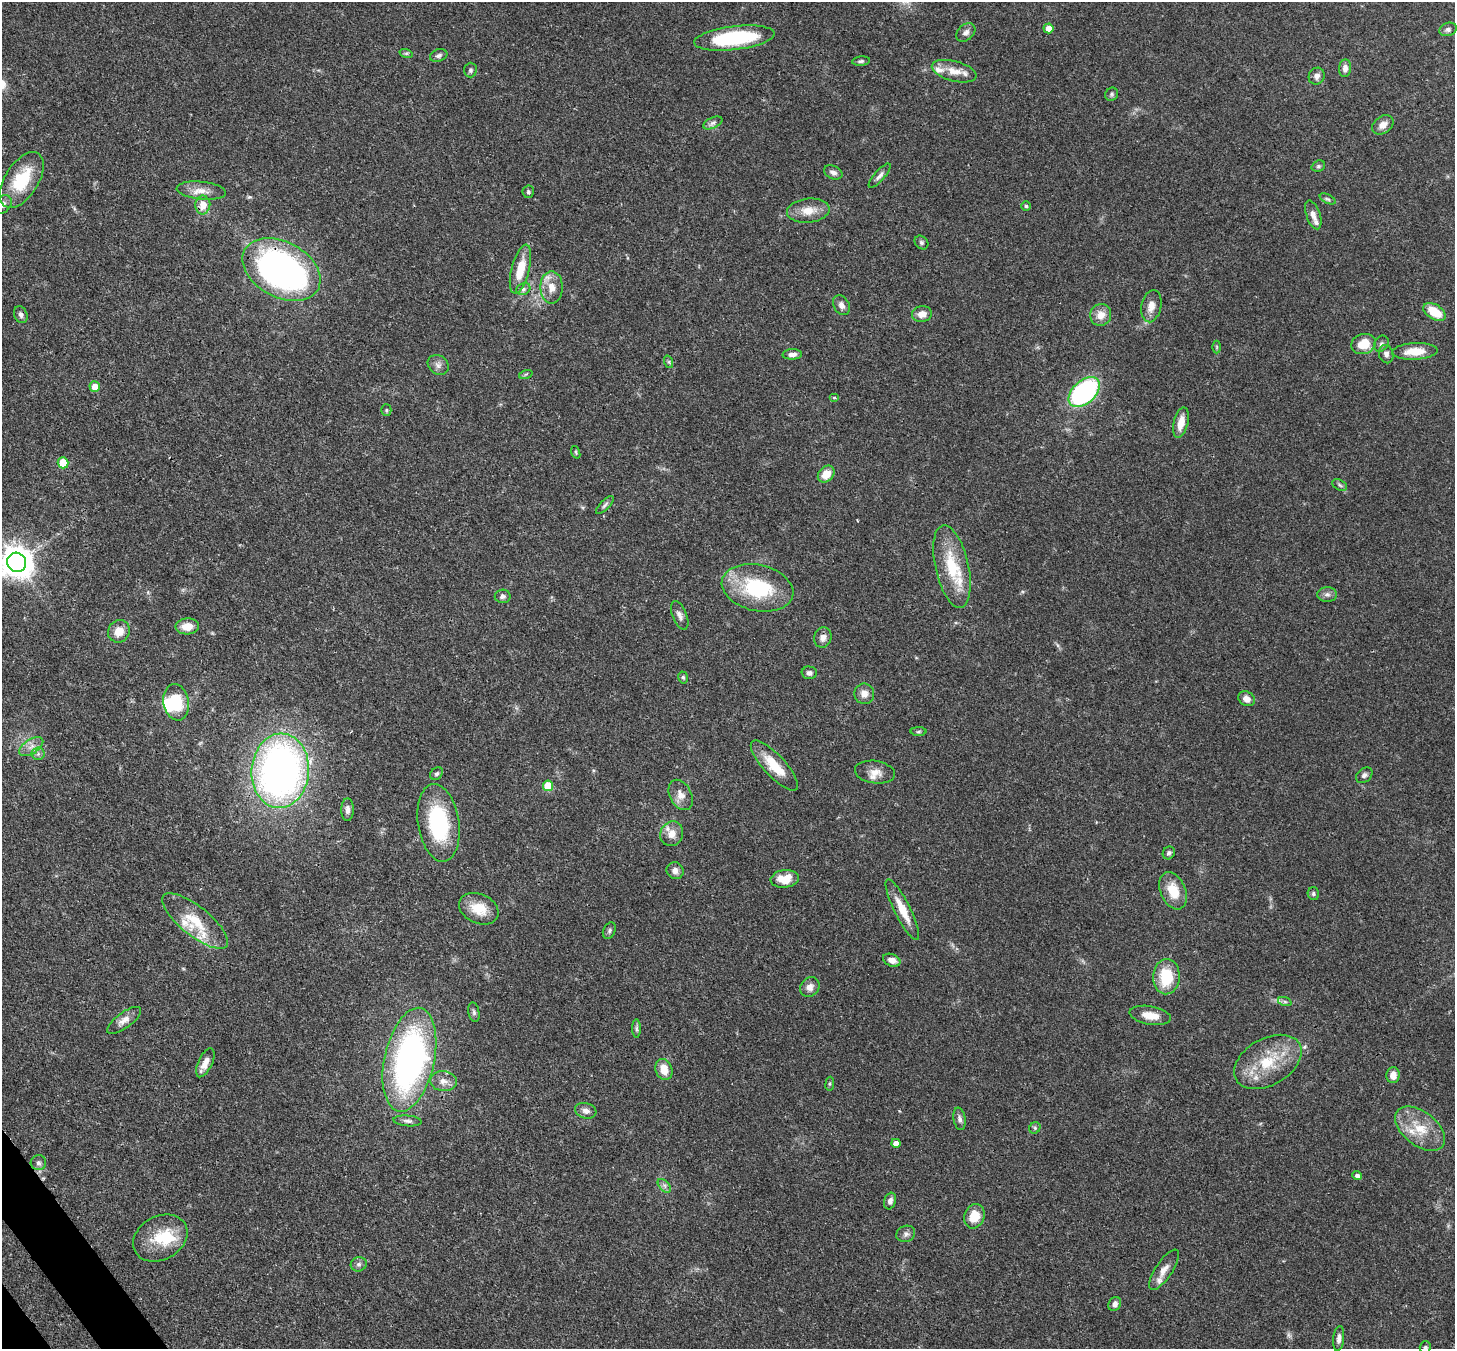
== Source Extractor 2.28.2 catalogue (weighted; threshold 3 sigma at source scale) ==
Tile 7 of 4 x 4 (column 3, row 2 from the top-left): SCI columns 2987-4439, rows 2904-4250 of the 5971 x 5944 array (HDU 1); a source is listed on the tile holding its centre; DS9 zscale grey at full resolution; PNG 1457 x 1351 px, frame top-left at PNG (2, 2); each listed source drawn as its Kron ellipse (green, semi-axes under 4 px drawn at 4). Shown black and unused: <1% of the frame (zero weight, under 3 of 4 exposures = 7% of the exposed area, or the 3 px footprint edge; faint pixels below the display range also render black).
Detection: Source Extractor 2.28.2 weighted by HDU 2 'WHT'; one run over the whole footprint, this tile lists its part. Background 0.0932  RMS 0.0041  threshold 0.0184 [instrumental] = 3 sigma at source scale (4.5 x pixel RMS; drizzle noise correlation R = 1.50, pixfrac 1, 0.05/0.05 arcsec/px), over >= 5 px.
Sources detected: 137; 1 too faint to see at this stretch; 2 inside a brighter object's white glare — neither listed nor drawn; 9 inside a brighter listed object's ellipse — not listed separately; the other 125 listed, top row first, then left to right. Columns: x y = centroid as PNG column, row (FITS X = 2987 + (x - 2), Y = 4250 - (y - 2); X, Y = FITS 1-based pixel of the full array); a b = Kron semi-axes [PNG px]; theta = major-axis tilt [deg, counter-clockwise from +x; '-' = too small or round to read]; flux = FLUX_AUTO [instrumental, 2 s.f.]
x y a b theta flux
1048 28 5 5 - 3.6
1448 29 9 6 18 1.3
966 32 11 7 41 1.8
734 38 40 11 7 35
406 53 7 4 -18 0.67
439 55 9 6 18 1.2
861 61 9 4 5 0.85
1345 68 9 6 85 2.1
470 70 7 6 - 0.9
954 71 23 10 -15 5.4
1317 76 9 7 54 1.9
1112 94 7 6 - 0.85
713 123 10 5 25 1.3
1383 125 11 8 36 3.5
1318 166 7 5 20 0.84
833 172 10 6 -24 1.6
880 176 15 5 49 1.7
22 180 31 16 58 18
201 191 25 9 -6 4.6
528 192 6 5 - 0.76
1328 199 8 4 -26 0.8
2 205 11 7 45 2.1
203 205 9 7 84 5.2
1026 206 5 4 - 0.63
808 211 21 12 6 6.4
1313 215 15 7 -70 2.5
921 243 7 6 - 0.94
520 269 25 9 75 9.8
281 270 42 27 -28 190
551 287 16 11 90 5.1
523 289 7 5 22 1
841 305 10 7 -60 2.2
1151 306 16 10 79 4
1434 312 12 7 -31 9.4
922 314 10 8 6 3.5
21 315 8 6 -68 1.3
1101 315 11 10 - 4.2
1363 344 12 10 19 7.6
1381 344 8 6 57 1.1
1217 347 6 4 -90 0.52
1415 351 23 8 3 7.4
792 354 10 5 3 1.8
1386 354 9 7 -74 1.6
669 362 6 4 -72 0.62
438 365 11 9 -39 2
526 374 7 4 18 0.65
95 387 5 5 - 5
1084 392 18 11 43 66
834 398 5 4 - 0.55
386 410 5 5 - 0.65
1181 423 15 7 76 5.1
576 452 6 4 -71 0.57
63 463 5 5 - 10
826 474 9 7 46 5.1
1340 485 8 5 -29 0.89
605 505 12 4 45 1.1
17 562 10 9 - 710
952 567 42 16 -77 19
757 588 36 23 -12 31
1327 594 10 7 0 1.7
503 596 8 6 0 1.2
680 615 15 7 -68 2
187 626 12 8 4 5.3
119 631 11 10 - 5.2
823 637 10 8 77 2.3
809 673 7 6 - 1.3
683 677 6 4 -73 0.66
864 694 10 10 - 3.2
1247 699 9 7 -30 2.4
176 702 18 12 -80 16
919 732 8 4 1 0.7
31 747 13 7 34 2.9
38 754 6 6 - 1.2
774 765 32 11 -47 10
280 771 37 28 86 210
875 772 20 11 -8 4.4
436 774 7 5 43 0.9
1364 775 9 6 38 1.3
548 786 5 5 - 13
681 795 16 10 -62 3.6
347 810 11 6 89 2.1
438 823 39 20 -82 38
672 834 13 11 64 4.5
1169 853 7 5 55 0.93
675 871 9 8 - 2.1
785 879 14 9 6 7.4
1173 891 19 12 -67 9.4
1313 894 6 5 - 0.79
479 909 20 14 -24 9.1
902 910 34 8 -63 8.7
195 921 40 14 -39 14
609 931 9 6 62 0.97
892 960 9 6 -23 2.9
1166 977 17 13 87 16
810 987 10 9 - 2.7
1285 1002 7 4 -19 0.84
474 1012 10 5 -79 1
1150 1015 21 9 -10 5.7
124 1020 20 7 36 3.3
636 1029 9 4 -90 0.98
409 1060 53 25 78 130
1268 1062 36 23 30 20
205 1063 16 7 65 3.7
664 1069 11 8 -70 5.5
1393 1075 8 6 86 3.5
443 1081 13 10 -6 3.1
830 1084 7 4 82 0.59
586 1111 11 7 -16 2.2
960 1119 11 6 -80 1.6
407 1121 14 5 -5 1.6
1035 1128 6 5 - 0.73
1420 1129 28 17 -38 12
896 1143 5 4 - 3.1
38 1163 7 7 - 1.4
1357 1176 4 4 - 1.6
664 1186 8 5 -46 1.2
890 1201 8 5 71 1.8
974 1216 12 10 68 7.2
906 1234 9 8 - 1.5
160 1238 29 21 29 14
359 1264 8 7 - 1.3
1164 1270 24 8 57 3.8
1115 1304 7 6 - 1.9
1339 1338 13 5 84 1.9
1425 1347 6 5 - 0.78
Overlapping masked pixels (flux is a lower limit): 3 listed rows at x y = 281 270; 21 315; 409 1060
Isophote crosses this tile's border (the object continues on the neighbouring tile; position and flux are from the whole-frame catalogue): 3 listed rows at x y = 2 205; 17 562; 1425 1347